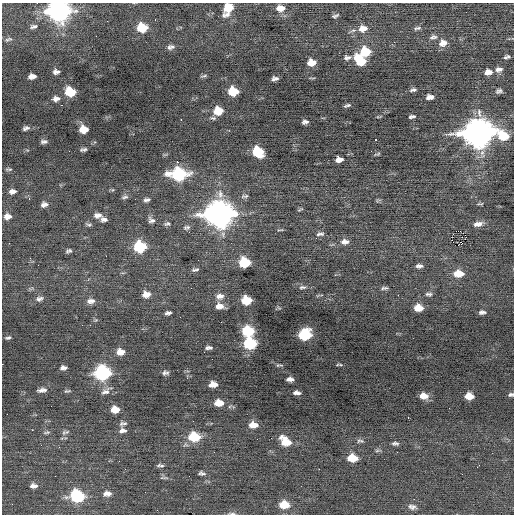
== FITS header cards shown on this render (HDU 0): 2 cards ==
NAXIS1  =                  512 / Axis length
NAXIS2  =                  512 / Axis length

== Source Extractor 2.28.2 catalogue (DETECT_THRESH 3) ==
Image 512 x 512 px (HDU 0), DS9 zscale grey, 1 PNG px = 1 image px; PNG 516 x 516 px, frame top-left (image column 1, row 512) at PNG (2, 3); no overlay
Background -0.0316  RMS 0.75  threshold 2.25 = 3 sigma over >= 5 px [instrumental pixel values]
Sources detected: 155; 2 with non-positive FLUX_AUTO (blend fragments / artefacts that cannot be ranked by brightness) are not listed; the other 153 listed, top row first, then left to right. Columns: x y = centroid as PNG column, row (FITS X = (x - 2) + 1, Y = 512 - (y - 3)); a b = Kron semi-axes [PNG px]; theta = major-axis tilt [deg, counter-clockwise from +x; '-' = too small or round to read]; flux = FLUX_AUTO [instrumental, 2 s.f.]
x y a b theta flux
228 8 10 7 53 940
280 8 11 8 2 410
59 11 11 9 0 26000
227 14 10 5 12 180
335 16 7 4 20 95
155 19 3 2 - 150
107 21 2 2 - 70
33 26 9 5 12 140
142 27 9 7 1 1400
363 28 11 8 11 460
417 28 10 5 14 120
96 36 2 2 - 150
433 37 11 6 6 160
8 39 10 5 15 120
443 43 10 8 15 380
171 47 8 5 12 160
365 52 9 8 - 1400
347 57 9 6 9 160
507 57 6 3 17 100
360 60 12 8 -46 1500
311 62 7 6 - 490
499 69 8 6 11 200
56 72 6 5 - 180
488 72 8 5 7 350
32 76 7 5 5 290
204 76 9 4 12 76
275 79 6 4 8 160
413 90 9 5 14 130
233 91 8 7 - 1300
499 91 7 5 24 120
70 92 8 7 - 1500
430 97 7 5 5 260
56 99 9 6 6 230
62 105 3 2 - 82
347 105 6 3 17 91
218 111 8 6 5 960
479 113 14 6 -78 230
412 116 6 3 9 110
379 117 7 3 7 53
181 120 2 2 - 220
305 122 6 4 14 150
26 128 6 4 20 140
83 129 7 6 - 690
478 133 13 10 4 65000
504 136 13 9 -31 1300
375 140 3 3 - 400
44 142 8 4 7 140
83 150 7 4 11 120
371 151 2 2 - 25
258 152 9 7 -30 2100
377 154 9 3 14 72
339 159 7 5 6 320
177 162 2 2 - 330
9 169 7 4 0 74
178 174 12 8 -1 5500
12 191 8 5 6 200
220 194 13 9 -81 400
245 196 10 5 9 110
125 197 9 4 10 110
147 200 8 4 13 140
44 204 7 5 13 210
480 204 10 3 5 66
300 209 7 3 29 59
219 214 13 11 0 50000
97 215 10 7 1 260
7 216 8 6 9 280
104 219 7 5 -9 170
151 220 9 7 -33 180
167 224 8 5 9 120
478 224 12 6 11 300
89 225 8 4 -3 91
186 227 10 6 7 150
209 230 3 3 - 100
280 230 10 2 7 54
320 234 11 5 5 150
465 235 2 2 - 740
465 238 3 2 - 25
345 242 10 6 1 270
9 243 2 2 - 55
458 245 3 2 - 9100
140 247 8 7 - 3400
69 251 6 3 22 110
106 256 2 2 - 37
198 260 2 2 - 94
244 263 8 7 - 2300
38 265 2 2 - 47
419 266 7 4 -1 160
195 270 10 4 15 120
458 273 9 6 -1 810
302 287 9 5 6 130
384 288 11 5 7 120
146 294 8 6 3 430
429 294 9 4 0 110
398 295 2 2 - 140
220 296 10 7 10 290
39 299 10 6 11 170
246 300 8 6 1 1400
91 301 11 7 8 250
220 306 10 6 -7 370
418 308 8 6 -4 640
482 312 6 4 4 140
168 313 6 4 10 150
248 331 8 7 - 2600
305 335 9 7 13 3600
8 338 6 3 11 90
250 343 9 7 -1 3500
209 348 7 3 2 140
120 352 8 6 0 430
2 364 2 2 - 330
279 365 8 3 5 71
341 365 6 3 17 59
63 368 6 4 3 180
102 373 9 8 - 8100
165 373 7 5 2 140
187 378 4 3 - 55
290 379 7 4 1 210
213 384 7 5 3 480
42 390 10 5 5 210
67 391 7 3 9 78
106 391 14 7 31 250
297 393 7 4 -7 190
511 395 5 4 - 97
423 396 8 5 -10 420
469 396 7 5 -4 600
219 403 9 6 -1 630
449 408 2 2 - 71
115 409 7 6 - 670
408 417 3 2 - 83
123 423 10 5 15 140
253 425 9 6 0 520
32 430 2 2 - 250
123 430 9 6 5 210
47 432 9 4 14 99
65 432 11 5 14 120
194 437 10 7 -3 1900
285 441 11 8 -38 1000
360 441 11 6 -4 130
395 443 9 5 -2 120
59 447 2 2 - 160
377 450 8 4 9 80
214 452 3 2 - 53
352 458 9 6 -5 1000
159 465 8 5 22 120
125 469 3 2 - 26
201 473 7 4 -6 130
165 478 11 4 -5 110
33 486 8 5 2 230
107 493 10 6 4 310
77 496 10 8 -15 4400
284 505 9 7 -5 1100
412 507 11 7 -11 200
157 510 2 2 - 35
232 513 10 3 -3 99
At the frame edge (FLAGS 8, measured only in part): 4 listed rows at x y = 59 11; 2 364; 511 395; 232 513
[2 non-positive-flux detections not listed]